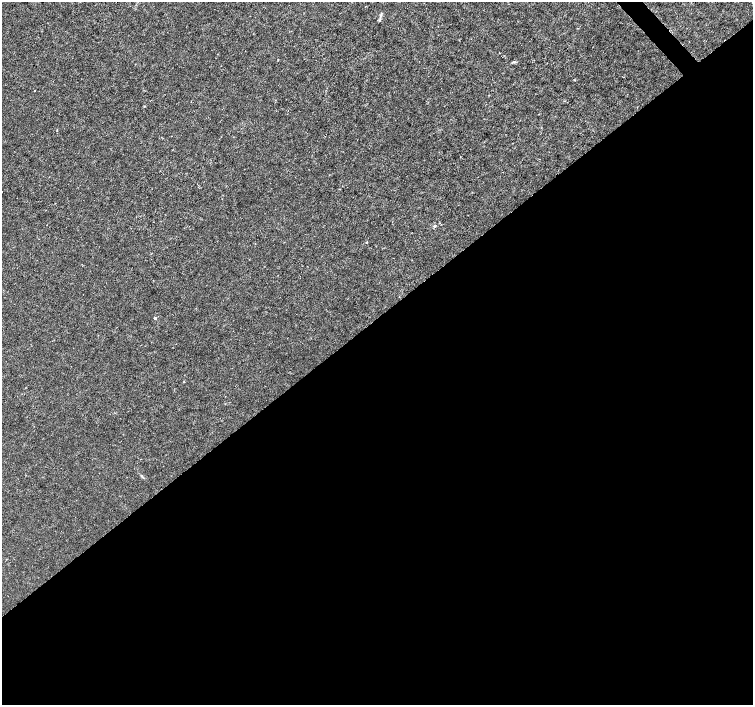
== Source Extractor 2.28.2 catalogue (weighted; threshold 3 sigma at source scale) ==
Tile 15 of 4 x 4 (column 3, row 4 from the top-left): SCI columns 3010-4510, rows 211-1615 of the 6012 x 5974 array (HDU 1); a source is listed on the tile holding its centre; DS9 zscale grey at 2 x 2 block average (1 PNG px = mean of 2 x 2 image px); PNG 755 x 707 px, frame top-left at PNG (2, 2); no overlay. Shown black and unused: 55% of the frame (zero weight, under 3 of 4 exposures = <1% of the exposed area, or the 3 px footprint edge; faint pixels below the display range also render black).
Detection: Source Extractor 2.28.2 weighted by HDU 2 'WHT'; one run over the whole footprint, this tile lists its part. Background 0.00115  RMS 0.0013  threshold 0.00601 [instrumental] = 3 sigma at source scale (4.5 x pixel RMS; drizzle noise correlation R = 1.50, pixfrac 1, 0.0396/0.0396 arcsec/px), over >= 5 px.
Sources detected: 7; all 7 listed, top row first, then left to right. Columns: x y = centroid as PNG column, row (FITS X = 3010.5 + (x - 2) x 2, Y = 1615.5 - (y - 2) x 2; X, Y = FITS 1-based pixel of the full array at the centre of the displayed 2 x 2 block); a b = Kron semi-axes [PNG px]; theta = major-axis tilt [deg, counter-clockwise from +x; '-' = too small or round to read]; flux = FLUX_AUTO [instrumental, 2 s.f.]
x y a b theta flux
379 21 3 3 - 0.27
514 62 5 3 - 0.4
34 91 2 2 - 0.18
144 106 3 2 - 0.19
434 226 4 3 - 0.53
155 318 3 2 - 0.88
184 381 2 2 - 0.17